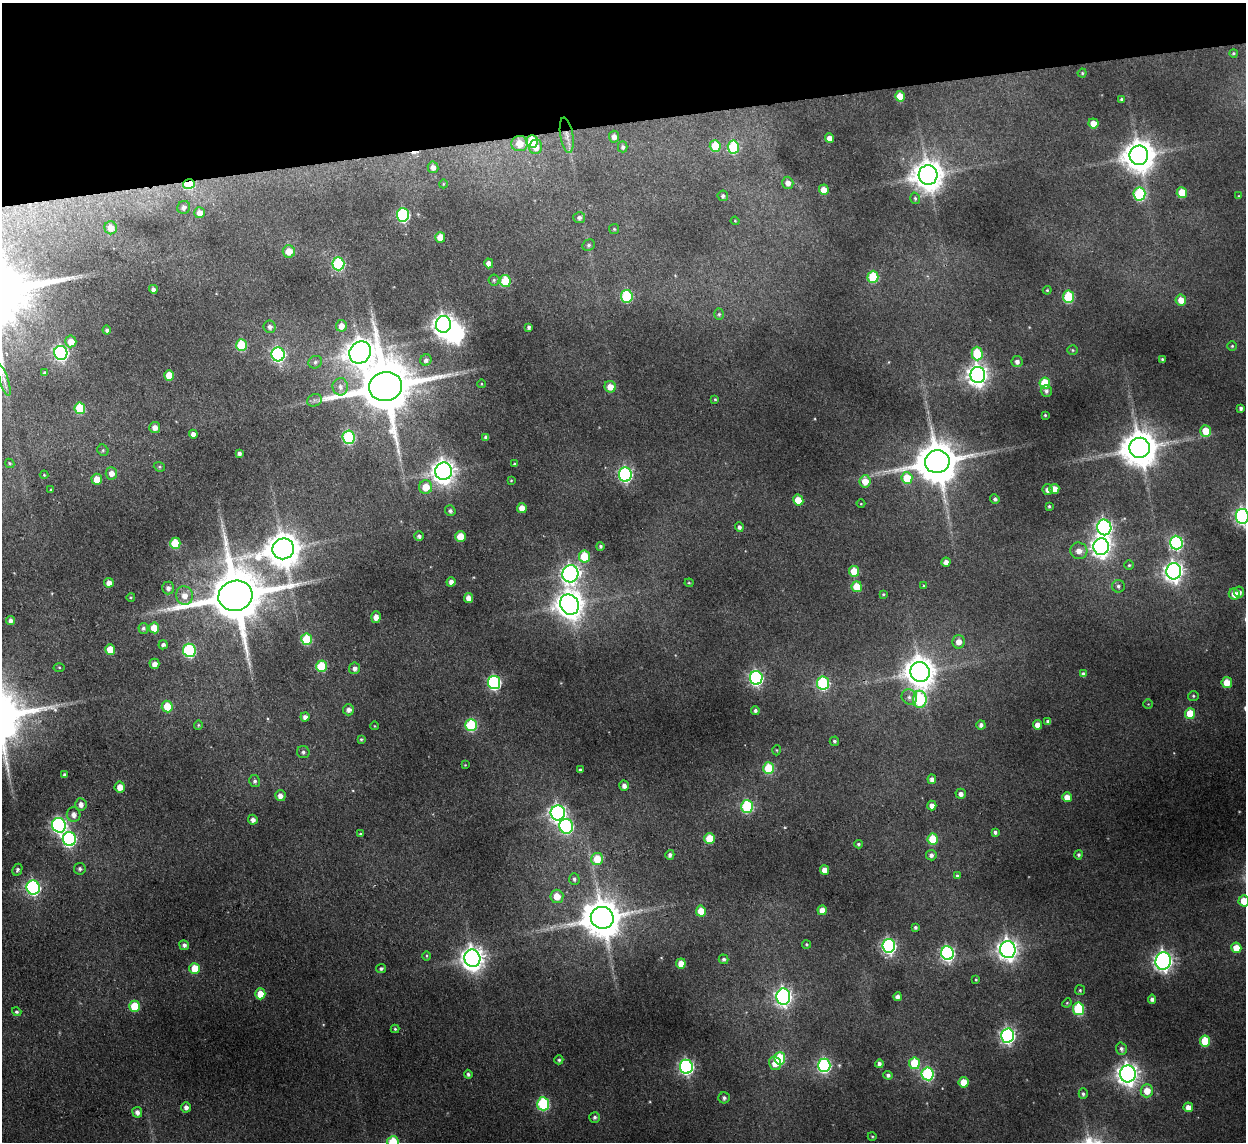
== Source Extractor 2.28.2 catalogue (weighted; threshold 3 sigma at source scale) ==
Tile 3 of 4 x 4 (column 3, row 1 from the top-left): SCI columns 2543-3786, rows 3574-4713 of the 5083 x 4981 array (HDU 1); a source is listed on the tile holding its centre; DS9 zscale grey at full resolution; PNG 1248 x 1144 px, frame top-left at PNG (2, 3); each listed source drawn as its Kron ellipse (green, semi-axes under 4 px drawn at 4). Shown black and unused: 11% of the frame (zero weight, under 2 of 3 exposures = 3% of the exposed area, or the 3 px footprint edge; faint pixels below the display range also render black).
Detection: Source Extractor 2.28.2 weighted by HDU 2 'WHT'; one run over the whole footprint, this tile lists its part. Background 0.165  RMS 0.014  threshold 0.0629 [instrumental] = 3 sigma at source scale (4.5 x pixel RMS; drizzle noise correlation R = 1.50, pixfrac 1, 0.05/0.05 arcsec/px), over >= 5 px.
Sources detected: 271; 1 inside a brighter object's white glare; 1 cosmic-ray / hot-pixel residue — neither listed nor drawn; the other 269 listed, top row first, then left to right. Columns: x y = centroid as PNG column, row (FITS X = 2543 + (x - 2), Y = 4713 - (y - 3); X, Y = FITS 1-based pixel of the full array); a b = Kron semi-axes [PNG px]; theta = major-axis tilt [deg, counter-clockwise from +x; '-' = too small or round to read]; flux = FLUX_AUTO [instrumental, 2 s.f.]
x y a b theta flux
1233 53 4 4 - 2
1082 73 4 4 - 1.6
900 96 5 5 - 22
1121 100 4 3 - 2.4
1093 123 5 5 - 16
567 135 18 6 -81 10
614 137 6 5 - 7.8
829 138 5 4 - 10
532 141 6 6 - 51
519 144 8 7 - 23
715 146 6 5 - 38
536 147 7 6 - 13
623 147 5 5 - 3.1
733 147 6 5 - 83
1139 155 9 9 - 2400
433 167 6 5 - 6.7
928 175 9 9 - 2100
788 183 6 5 - 8.4
189 184 6 5 - 75
443 184 4 3 - 1
824 190 5 5 - 14
1182 193 5 5 - 35
1139 194 6 6 - 120
723 196 5 5 - 3
1239 196 3 3 - 1
915 198 6 4 -74 2.4
184 207 7 6 - 5.2
200 213 5 5 - 10
403 215 6 6 - 200
579 218 6 5 - 4
735 221 4 3 - 1.4
111 228 6 6 - 13
614 229 5 5 - 1.8
440 237 5 5 - 17
589 245 6 5 - 2.7
289 251 6 6 - 17
489 263 5 4 - 7.9
338 264 6 6 - 140
873 277 6 5 - 72
494 280 5 5 - 2.4
505 281 6 5 - 53
153 289 4 4 - 6
1047 290 4 4 - 1.5
627 296 6 6 - 120
1069 297 6 5 - 90
1181 300 5 5 - 15
719 314 5 5 - 2
443 324 8 7 - 910
341 326 6 5 - 13
270 327 6 6 - 4.8
529 327 4 3 - 3.4
107 330 4 4 - 2.8
71 341 6 5 - 14
241 345 6 5 - 71
1232 346 4 4 - 1.6
1072 350 5 4 - 1.6
360 352 12 10 51 1900
61 353 7 6 - 320
977 353 7 5 -89 62
278 354 7 6 - 280
1162 359 3 3 - 1.6
426 360 6 5 - 4.8
315 362 7 6 - 3.5
1017 362 5 5 - 5.1
45 373 4 3 - 2.8
169 375 5 5 - 23
978 375 8 7 - 850
4 380 16 4 -72 5.7
1045 383 6 5 - 62
481 384 4 3 - 1
340 387 8 8 - 7.5
386 387 16 14 13 10000
610 387 6 5 - 15
1046 391 6 5 - 3.6
715 399 4 3 - 1.3
314 400 8 6 19 4.3
80 408 6 5 - 55
1241 408 4 3 - 3
1045 415 3 3 - 1.4
155 427 5 5 - 7.9
1206 431 6 5 - 24
193 434 4 4 - 6.6
349 437 7 6 - 140
486 437 4 3 - 4
1140 448 10 10 - 3600
103 450 6 5 - 2.5
239 453 4 4 - 4
937 462 12 11 - 5800
10 463 5 4 - 1.6
514 464 3 3 - 1.6
159 467 6 4 -21 1.9
444 471 8 8 - 1200
111 473 6 6 - 9.8
44 475 4 4 - 1.3
625 475 7 6 - 260
907 478 6 5 - 47
97 479 5 5 - 18
511 480 4 3 - 1.3
865 481 6 5 - 20
426 487 7 6 - 26
1054 489 5 5 - 17
51 490 4 3 - 1.3
1047 490 5 5 - 5.4
995 499 5 4 - 3.2
798 500 6 5 - 24
861 504 4 3 - 1
1049 506 4 3 - 1.8
522 508 5 5 - 11
450 511 5 5 - 3.6
1242 516 7 6 - 350
739 527 5 4 - 3.9
1104 527 8 7 - 420
419 536 5 5 - 3.8
460 536 5 5 - 28
175 543 5 5 - 52
1176 543 7 6 - 230
600 546 4 4 - 2.7
1101 547 8 8 - 720
283 549 11 10 - 3000
1079 551 8 8 - 11
584 557 6 5 - 48
946 562 4 4 - 7.2
1129 565 5 4 - 1.9
854 571 5 5 - 34
1174 571 8 7 - 710
570 574 8 8 - 550
451 582 5 4 - 6.3
109 583 5 4 - 9.9
689 583 4 4 - 1.6
924 586 4 3 - 1.3
1118 586 6 6 - 3.5
857 587 5 5 - 34
168 588 6 6 - 5.2
1239 592 5 5 - 4.6
883 594 3 3 - 1.4
1234 594 5 5 - 12
184 595 9 8 - 12
235 596 17 15 15 11000
131 597 4 3 - 1.2
468 598 5 4 - 11
570 605 10 9 - 1700
376 617 6 4 88 8.8
10 620 4 4 - 5.9
143 628 5 5 - 2.9
154 628 5 5 - 29
307 639 6 5 - 61
958 642 7 6 - 11
163 645 5 4 - 4.2
110 649 5 5 - 23
189 650 6 6 - 170
154 664 5 5 - 7.9
321 666 5 5 - 68
59 667 5 3 - 1.4
355 668 5 5 - 6
920 672 10 9 - 2100
1083 674 4 4 - 3.8
756 678 7 6 - 290
494 682 6 6 - 240
823 683 6 6 - 150
1227 683 5 5 - 20
1193 696 5 4 - 2.1
909 697 8 7 - 5.3
920 699 8 6 88 140
1148 704 4 4 - 1.2
167 706 6 5 - 34
348 710 5 5 - 5.8
755 711 4 4 - 3.5
1190 714 5 5 - 36
305 717 5 4 - 6.3
1048 722 4 4 - 4.5
198 725 4 4 - 1.4
471 725 6 6 - 110
981 725 4 4 - 4.5
1037 725 5 4 - 11
375 726 4 3 - 0.96
361 739 3 3 - 1.6
834 741 5 4 - 2.3
777 750 5 3 - 1.3
303 752 6 6 - 3.6
465 765 4 4 - 0.98
769 768 6 5 - 60
580 770 4 3 - 2.9
64 775 4 3 - 2.2
932 779 5 4 - 5.8
255 781 6 5 - 3.6
624 786 5 4 - 5.9
120 787 5 5 - 14
961 794 5 5 - 6.1
280 796 5 5 - 8.3
1067 797 5 5 - 13
81 804 6 5 - 7.5
747 806 6 6 - 130
932 806 5 4 - 7.8
558 813 7 7 - 540
74 815 7 7 - 7.2
253 820 5 4 - 5.4
59 825 7 7 - 330
566 826 7 7 - 220
995 832 4 3 - 2.7
360 834 4 4 - 1.4
69 839 7 6 - 250
709 839 5 5 - 36
933 839 5 5 - 44
858 844 4 4 - 2.4
670 855 5 4 - 4.2
931 855 5 5 - 4.9
1079 855 5 4 - 3.4
597 859 6 6 - 30
80 869 6 6 - 3.3
17 870 6 4 64 3
825 870 5 4 - 12
957 876 4 3 - 2.5
574 879 6 5 - 3.5
33 887 7 6 - 290
557 896 7 6 - 18
1244 901 5 5 - 23
822 910 5 4 - 12
701 911 5 5 - 23
602 918 11 11 - 4100
915 927 4 3 - 3
807 944 4 4 - 2
184 945 5 4 - 4.1
889 946 7 6 - 320
1236 948 5 5 - 21
1008 950 8 7 - 780
947 953 7 6 - 290
426 956 5 3 - 1.4
472 958 9 8 - 1200
724 959 5 5 - 3.1
1163 961 9 7 76 600
681 963 5 5 - 15
195 968 5 5 - 29
381 969 5 4 - 3
976 980 3 3 - 1.3
1080 990 5 5 - 2
260 994 5 5 - 23
783 997 8 7 - 500
898 997 4 4 - 5.4
1152 999 4 4 - 4.6
1067 1003 5 4 - 1.5
135 1006 5 5 - 45
1078 1009 6 5 - 94
17 1012 5 4 - 2.3
395 1029 4 4 - 1.8
1007 1035 7 6 - 370
1205 1041 5 5 - 55
1121 1049 6 5 - 3.8
780 1058 6 5 - 71
559 1060 4 4 - 2.2
775 1063 7 6 - 14
914 1063 6 5 - 58
879 1064 4 4 - 4.8
824 1065 7 6 - 220
686 1067 7 6 - 330
468 1074 4 4 - 3.1
928 1074 6 6 - 170
1128 1074 8 7 - 890
888 1075 4 4 - 3.5
964 1082 5 5 - 23
1147 1091 6 6 - 17
1083 1094 5 4 - 3
724 1098 5 5 - 4.1
543 1104 6 6 - 150
186 1107 5 4 - 6.1
1188 1107 5 4 - 11
137 1112 5 5 - 6.5
595 1117 5 5 - 3.6
872 1136 4 3 - 1.2
393 1142 6 6 - 60
Overlapping masked pixels (flux is a lower limit): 4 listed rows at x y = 567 135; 532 141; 519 144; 189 184
Isophote crosses this tile's border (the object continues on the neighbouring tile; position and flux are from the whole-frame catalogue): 3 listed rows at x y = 1242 516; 1244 901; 393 1142